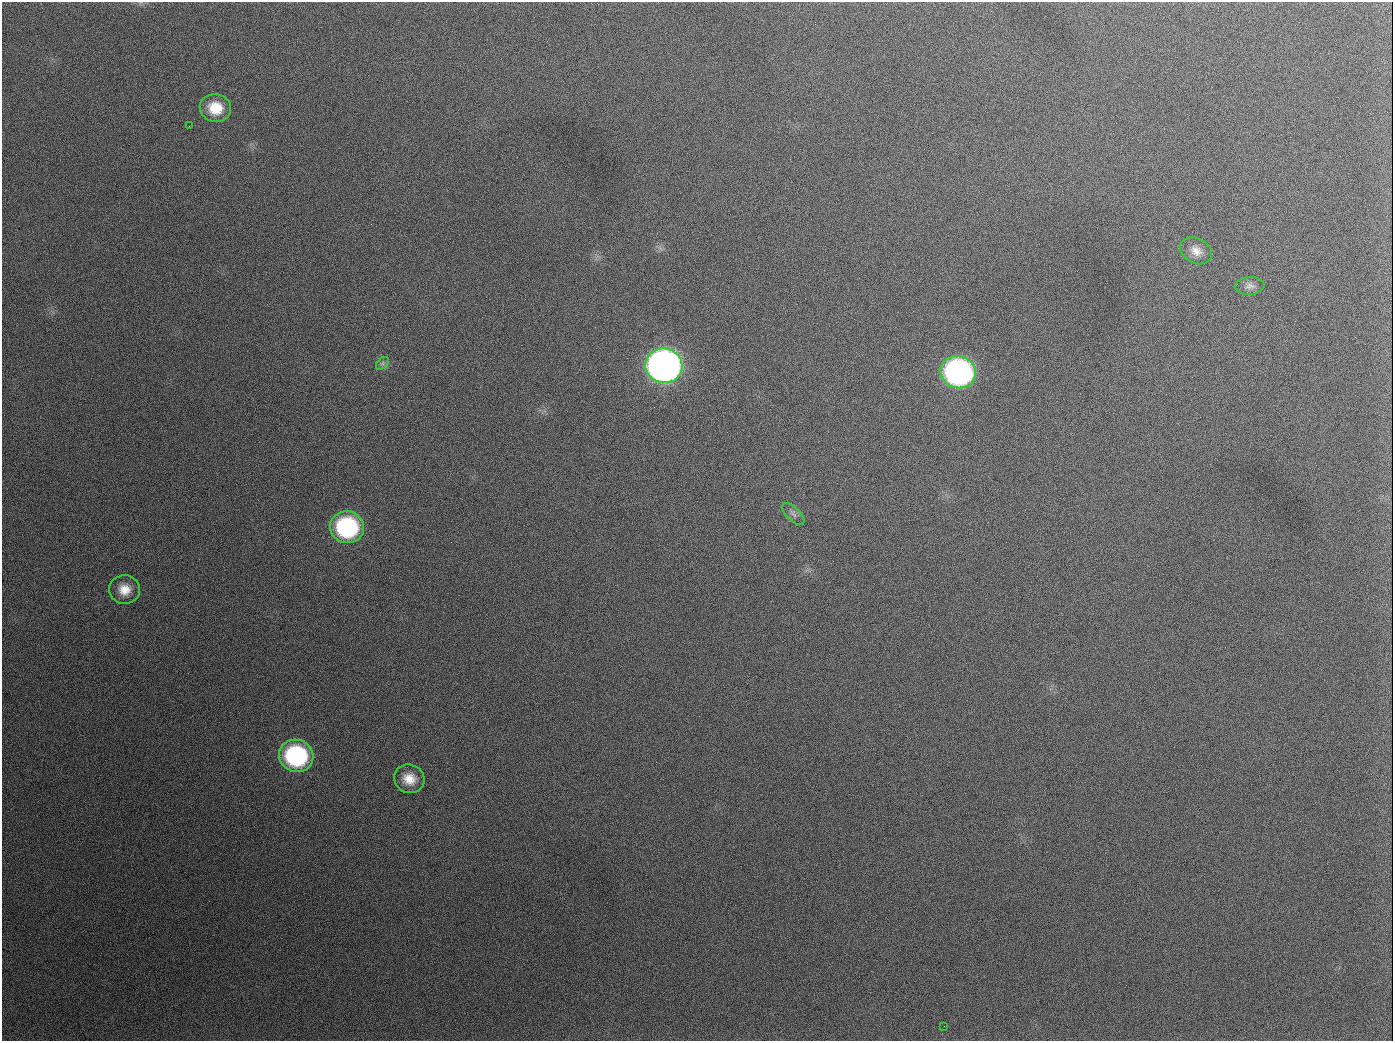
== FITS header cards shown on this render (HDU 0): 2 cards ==
NAXIS1  =                 1391
NAXIS2  =                 1039

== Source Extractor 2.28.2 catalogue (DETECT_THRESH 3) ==
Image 1391 x 1039 px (HDU 0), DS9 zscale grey, 1 PNG px = 1 image px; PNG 1395 x 1043 px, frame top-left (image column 1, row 1039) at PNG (2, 2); each listed source drawn as its Kron ellipse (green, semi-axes under 4 px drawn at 4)
Background 2100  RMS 84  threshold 251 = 3 sigma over >= 5 px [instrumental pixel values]
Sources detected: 13; all 13 listed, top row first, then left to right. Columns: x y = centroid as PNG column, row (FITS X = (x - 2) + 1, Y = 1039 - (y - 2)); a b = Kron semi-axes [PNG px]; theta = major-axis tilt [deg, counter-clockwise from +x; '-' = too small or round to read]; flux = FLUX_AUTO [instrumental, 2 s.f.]
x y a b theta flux
215 108 16 14 -12 1.5e+05
189 126 2 2 - 7.3e+03
1196 251 17 12 -29 6.1e+04
1250 286 14 8 5 3.1e+04
382 363 8 5 45 1.4e+04
664 366 18 17 - 4.1e+06
958 372 18 16 -17 1.8e+06
793 514 14 6 -44 2.6e+04
347 527 17 16 - 7.6e+05
125 590 15 14 - 9.0e+04
296 756 17 16 - 7.7e+05
409 779 15 14 - 9.6e+04
944 1026 2 2 - 5.9e+03